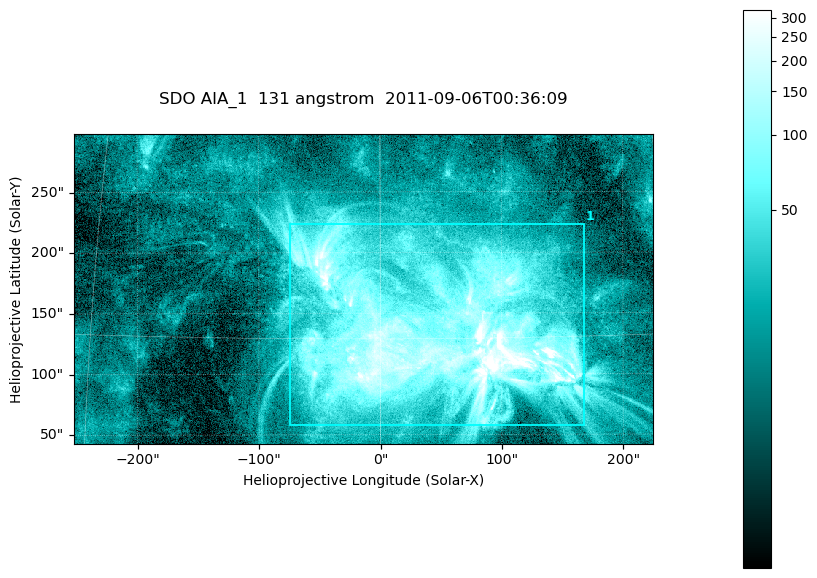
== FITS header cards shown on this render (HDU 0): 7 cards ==
TELESCOP= 'SDO     '           /
INSTRUME= 'AIA_1   '           /
WAVELNTH=                  131 /
WAVEUNIT= 'angstrom'           /
DATE-OBS= '2011-09-06T00:36:09.62' /
CTYPE1  = 'HPLN-TAN'           /
CTYPE2  = 'HPLT-TAN'           /

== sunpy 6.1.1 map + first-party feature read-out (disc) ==
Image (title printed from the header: SDO AIA_1  131 angstrom  2011-09-06T00:36:09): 794 x 424 px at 0.601 arcsec/px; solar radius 952 arcsec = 1585 px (partial field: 4.3% of the solar disc is inside the frame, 100% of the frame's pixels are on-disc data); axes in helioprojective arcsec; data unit not stated in the header (colour bar unlabelled)
Pointing: header CRPIX1/2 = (2043.22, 2045.61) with CRVAL1/2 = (0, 0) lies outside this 794 x 424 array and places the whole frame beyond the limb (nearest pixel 1.29 R_sun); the SolarSoft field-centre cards XCEN/YCEN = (-13.97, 170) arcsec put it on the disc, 1601 arcsec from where CRPIX/CRVAL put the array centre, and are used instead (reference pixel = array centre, CRVAL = XCEN/YCEN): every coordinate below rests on XCEN/YCEN
Orientation: roll -0.139 deg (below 1 deg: not rotated)
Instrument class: DISC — disc imager (sunpy class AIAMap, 131 A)
Bright regions (active regions / flare kernels): reference = the on-disc median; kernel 7 px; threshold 5 sigma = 69.3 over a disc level ~16.8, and >= 1.15x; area >= 336 px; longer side >= 5 px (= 3 arcsec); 1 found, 1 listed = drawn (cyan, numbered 1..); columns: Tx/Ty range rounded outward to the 2 arcsec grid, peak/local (2 s.f.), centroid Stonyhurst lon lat
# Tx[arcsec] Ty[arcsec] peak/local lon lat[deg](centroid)
1 -76..168 56..224 34 +3 +15